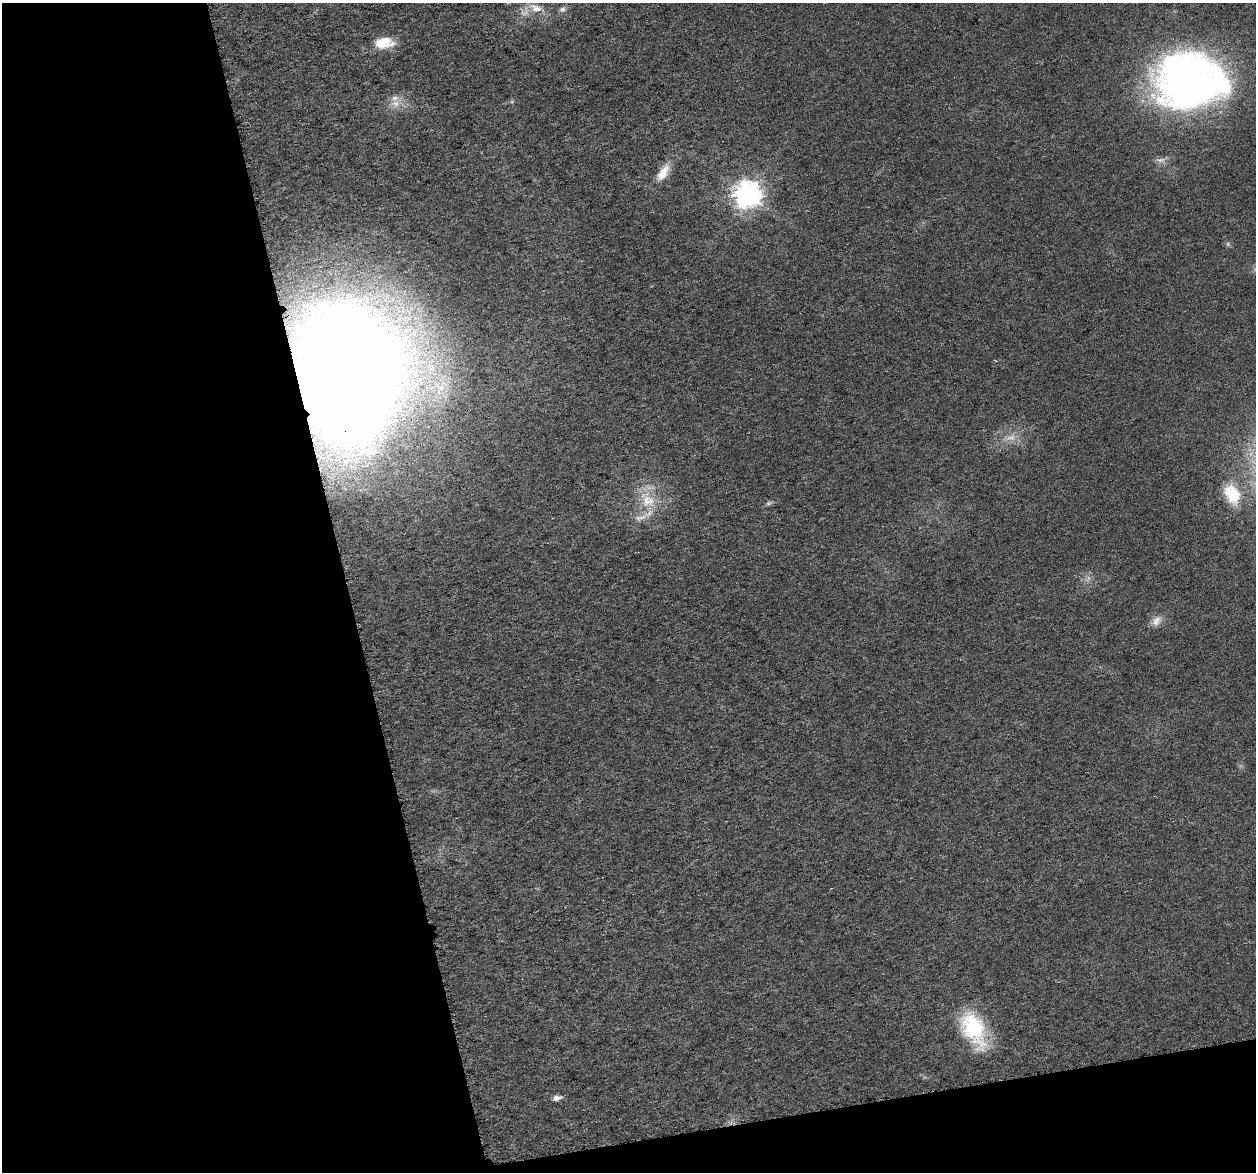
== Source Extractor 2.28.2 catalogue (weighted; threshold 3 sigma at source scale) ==
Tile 3 of 2 x 2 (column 1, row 2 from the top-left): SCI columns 7-1260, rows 49-1218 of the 2518 x 2422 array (HDU 1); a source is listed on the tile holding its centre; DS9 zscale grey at full resolution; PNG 1258 x 1174 px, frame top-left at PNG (2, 3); no overlay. Shown black and unused: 31% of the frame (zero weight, under 3 of 6 exposures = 1% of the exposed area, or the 3 px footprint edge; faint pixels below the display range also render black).
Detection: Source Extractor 2.28.2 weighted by HDU 2 'WHT'; one run over the whole footprint, this tile lists its part. Background 0.0139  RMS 0.0045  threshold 0.0183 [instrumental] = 3 sigma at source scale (4.09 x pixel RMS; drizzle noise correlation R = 1.36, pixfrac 0.8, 0.0396/0.0396 arcsec/px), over >= 5 px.
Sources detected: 23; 2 too faint to see at this stretch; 1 cosmic-ray / hot-pixel residue — not listed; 4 inside a brighter listed object's ellipse — not listed separately; the other 16 listed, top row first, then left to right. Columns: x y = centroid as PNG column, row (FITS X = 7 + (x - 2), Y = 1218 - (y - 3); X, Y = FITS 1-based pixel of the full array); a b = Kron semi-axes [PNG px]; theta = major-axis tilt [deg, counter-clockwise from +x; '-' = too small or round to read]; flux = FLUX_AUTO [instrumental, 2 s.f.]
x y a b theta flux
536 8 20 11 -23 5.8
563 9 9 7 45 1.5
382 42 22 14 14 9
1190 81 67 53 -2 260
396 104 14 10 -1 4.5
1160 160 14 6 7 2.1
663 173 27 11 57 7.1
748 195 9 9 - 460
348 373 71 57 84 1600
1011 438 14 8 10 3.9
1232 494 25 18 -60 15
647 500 29 19 -57 15
768 503 8 5 19 0.94
1156 621 17 10 55 3.6
973 1029 45 24 -64 32
557 1098 8 5 11 2.6
Overlapping masked pixels (flux is a lower limit): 1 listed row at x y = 348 373
Isophote crosses this tile's border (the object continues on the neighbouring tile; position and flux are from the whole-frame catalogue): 1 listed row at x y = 1232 494